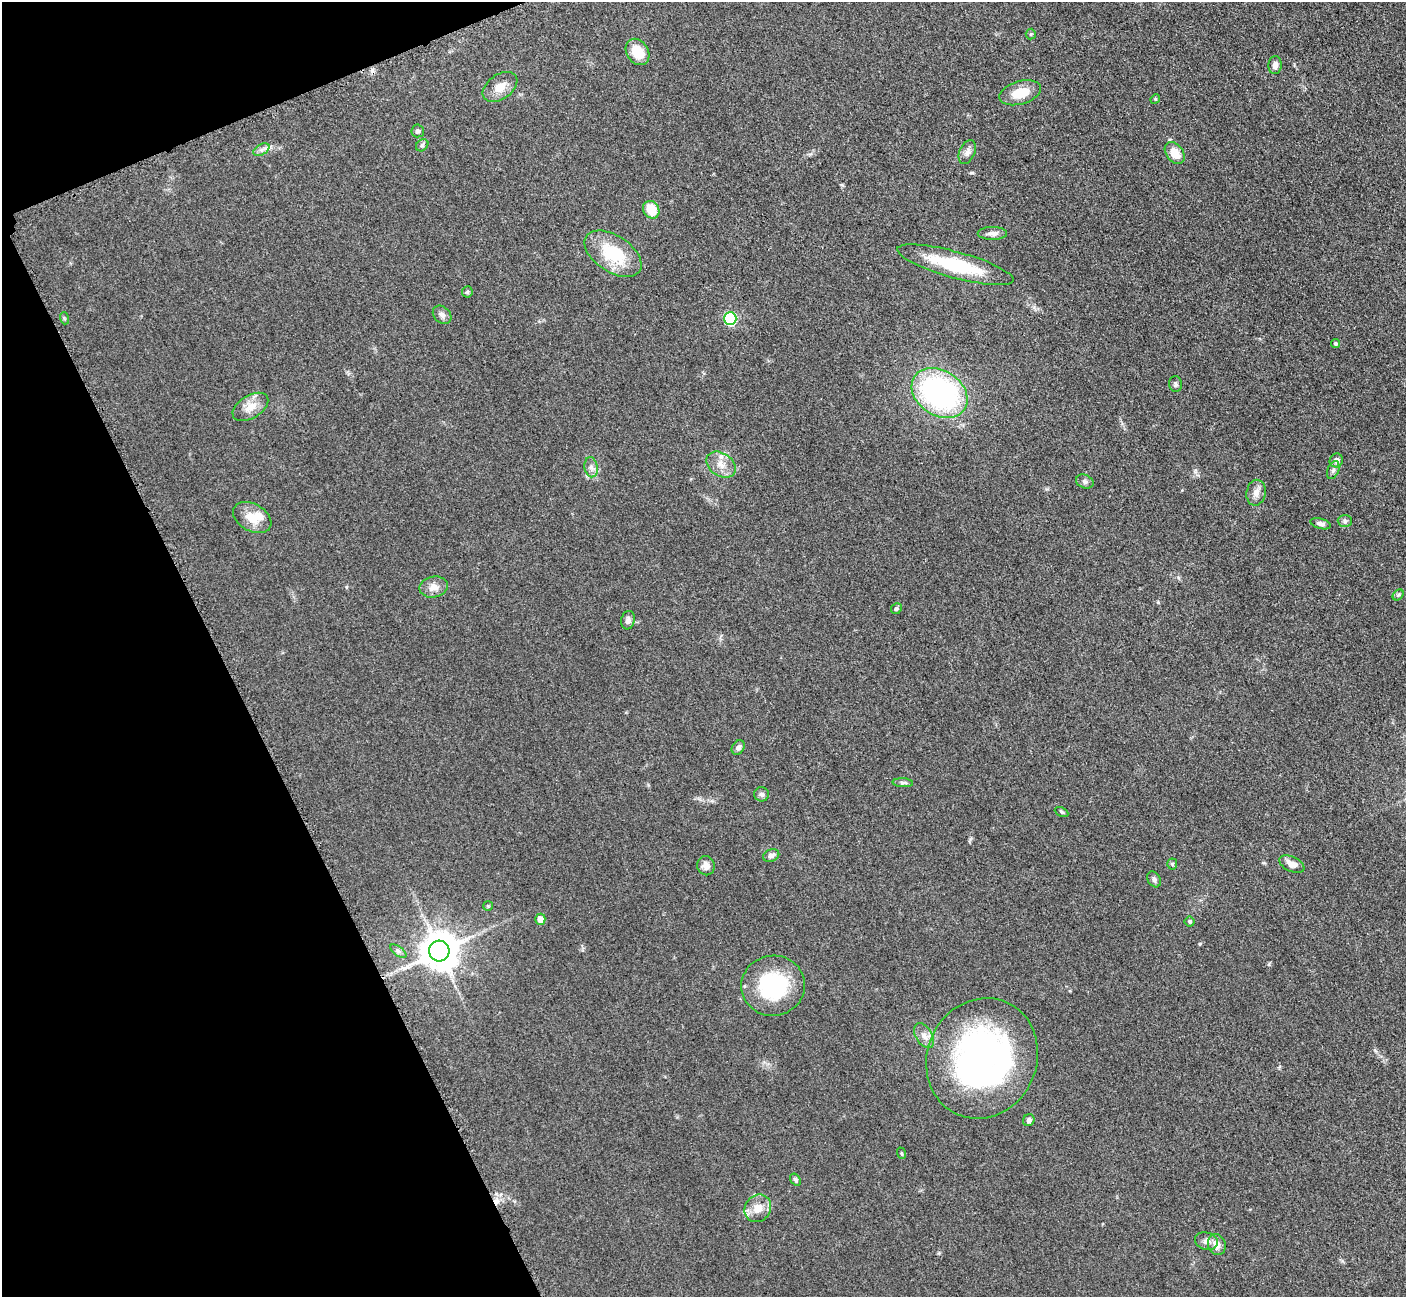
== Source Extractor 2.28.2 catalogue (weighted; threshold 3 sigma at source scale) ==
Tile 5 of 4 x 4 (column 1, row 2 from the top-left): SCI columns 66-1469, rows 2778-4072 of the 5700 x 5663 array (HDU 1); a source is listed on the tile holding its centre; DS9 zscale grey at full resolution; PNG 1408 x 1299 px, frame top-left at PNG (2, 2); each listed source drawn as its Kron ellipse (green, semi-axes under 4 px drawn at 4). Shown black and unused: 19% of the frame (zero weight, under 3 of 5 exposures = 3% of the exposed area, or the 3 px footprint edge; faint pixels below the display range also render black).
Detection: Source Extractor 2.28.2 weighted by HDU 2 'WHT'; one run over the whole footprint, this tile lists its part. Background 0.0531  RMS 0.0059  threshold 0.0264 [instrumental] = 3 sigma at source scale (4.5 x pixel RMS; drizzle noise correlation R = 1.50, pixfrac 1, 0.05/0.05 arcsec/px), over >= 5 px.
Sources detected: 63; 1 inside a brighter object's white glare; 2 cosmic-ray / hot-pixel residue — neither listed nor drawn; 1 inside a brighter listed object's ellipse — not listed separately; the other 59 listed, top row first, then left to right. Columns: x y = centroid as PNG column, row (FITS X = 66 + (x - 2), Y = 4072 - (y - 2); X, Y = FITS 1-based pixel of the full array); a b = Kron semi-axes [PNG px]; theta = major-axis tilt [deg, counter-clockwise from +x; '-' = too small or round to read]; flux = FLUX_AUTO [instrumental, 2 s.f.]
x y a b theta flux
1031 34 5 5 - 0.75
637 52 14 11 -56 12
1275 65 9 6 87 2.7
500 87 19 12 35 7
1020 93 21 11 16 12
1155 99 5 4 - 0.56
418 131 6 6 - 1.5
422 145 7 5 43 1.1
261 150 9 5 31 1.9
967 152 13 7 65 2.9
1175 153 12 8 -53 8.8
651 210 9 7 -56 12
992 233 14 6 1 3
613 254 32 18 -33 29
955 265 60 13 -15 37
467 292 6 5 - 0.84
442 315 10 8 -42 2.4
64 318 6 4 -72 0.67
730 318 6 6 - 54
1335 343 4 4 - 1
1175 384 8 6 -87 1.5
940 393 30 22 -33 130
250 407 20 11 32 7.3
1336 460 7 6 - 2.8
721 465 16 11 -35 6.4
591 467 10 6 -80 2.5
1333 470 9 5 68 1.6
1085 482 9 6 -24 1.8
1256 493 13 9 80 4
252 517 21 13 -30 9.9
1345 521 7 6 - 1.4
1321 524 10 5 -16 2
434 587 14 10 11 4.8
1398 595 6 4 45 0.95
896 609 5 5 - 1.1
628 620 9 6 79 2.1
738 747 8 6 55 2
903 783 10 4 -3 1.4
761 794 7 7 - 1.6
1061 812 7 4 -28 0.87
771 855 8 6 23 2
1172 864 5 5 - 0.8
1292 864 13 7 -25 4.8
706 866 9 8 - 3.7
1154 879 8 6 -60 1.6
488 906 5 5 - 0.71
540 919 5 5 - 5.2
1190 921 5 5 - 0.92
398 951 9 4 -36 1.6
439 951 10 10 - 1500
773 986 32 30 8 47
924 1036 14 8 -58 4.2
982 1058 61 55 66 210
1029 1120 6 5 - 1.9
901 1153 6 3 -71 0.67
795 1180 6 5 - 1.2
758 1208 14 13 - 7.1
1206 1241 11 8 -16 2.9
1217 1245 11 8 -69 4.7
Unlisted compact peaks at least as high as the median listed source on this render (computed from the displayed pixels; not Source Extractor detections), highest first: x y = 1200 944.